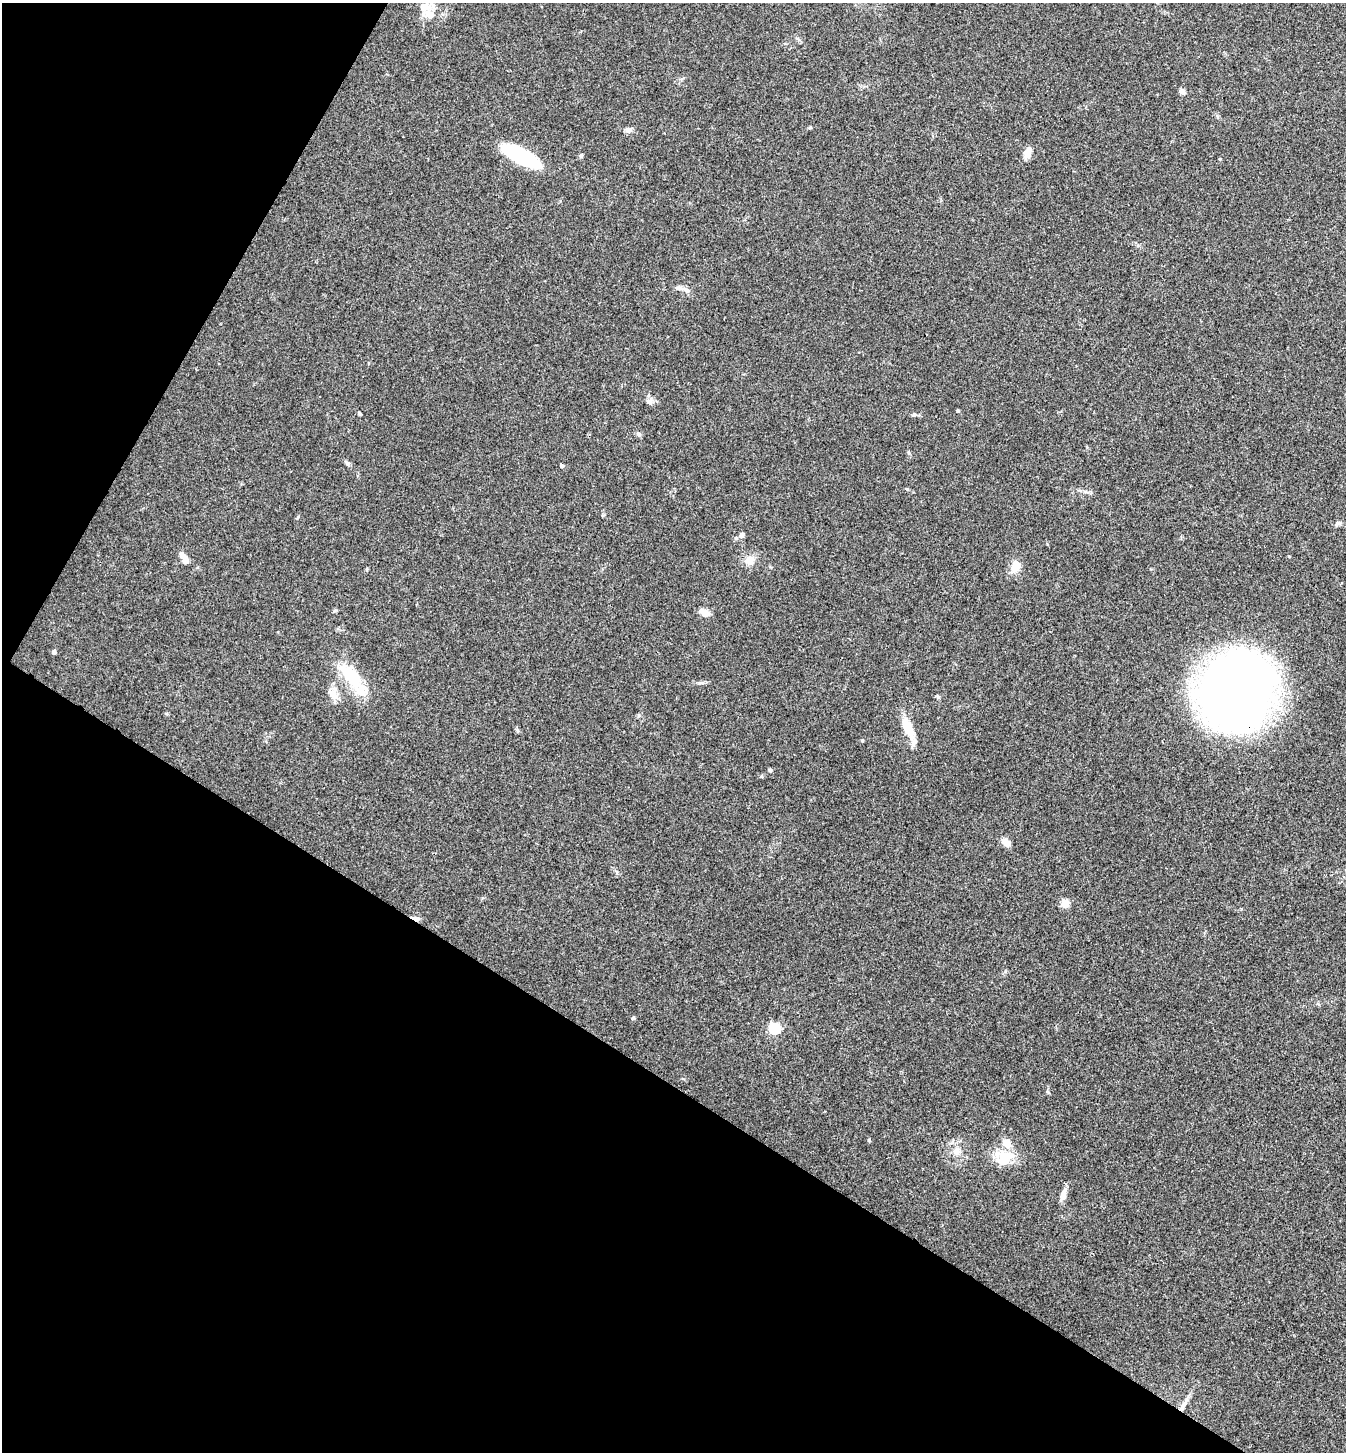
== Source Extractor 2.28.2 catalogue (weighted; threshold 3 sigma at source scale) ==
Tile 9 of 4 x 4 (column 1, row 3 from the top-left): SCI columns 148-1491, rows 1452-2901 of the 5811 x 5804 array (HDU 1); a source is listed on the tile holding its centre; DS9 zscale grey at full resolution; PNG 1348 x 1454 px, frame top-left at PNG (2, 3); no overlay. Shown black and unused: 32% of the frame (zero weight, under 3 of 4 exposures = <1% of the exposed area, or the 3 px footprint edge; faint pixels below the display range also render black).
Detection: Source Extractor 2.28.2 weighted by HDU 2 'WHT'; one run over the whole footprint, this tile lists its part. Background 0.0798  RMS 0.0056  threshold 0.0251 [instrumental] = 3 sigma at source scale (4.5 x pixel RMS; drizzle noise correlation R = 1.50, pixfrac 1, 0.05/0.05 arcsec/px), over >= 5 px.
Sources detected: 43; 1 inside a brighter object's white glare — not listed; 2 inside a brighter listed object's ellipse — not listed separately; the other 40 listed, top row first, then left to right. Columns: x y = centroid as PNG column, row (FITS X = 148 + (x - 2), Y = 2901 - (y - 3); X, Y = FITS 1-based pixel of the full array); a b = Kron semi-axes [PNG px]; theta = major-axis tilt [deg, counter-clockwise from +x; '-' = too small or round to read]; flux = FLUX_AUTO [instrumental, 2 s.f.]
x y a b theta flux
424 7 13 9 24 5.4
1182 92 9 6 -16 1.5
628 130 7 6 - 2.5
1028 152 15 8 64 3.8
581 155 5 4 - 0.95
521 156 35 11 -28 60
679 288 14 5 -9 2.4
649 401 8 8 - 2.2
958 410 4 3 - 0.65
359 413 4 4 - 0.66
639 434 7 5 -49 1.3
909 453 5 3 - 0.68
348 463 7 5 -40 1.2
562 466 5 4 - 0.73
1338 523 9 5 33 1.2
741 535 9 6 40 2
184 558 14 6 -63 4.9
749 560 11 10 - 5.3
1015 567 11 9 64 7.7
367 569 4 4 - 0.6
335 610 6 4 19 0.69
704 613 10 7 -26 4.9
54 652 4 4 - 2
351 676 42 17 -48 23
1237 691 52 45 66 620
333 695 14 9 -87 4.5
938 696 6 4 -48 0.84
908 728 28 10 -65 11
770 770 4 4 - 1.2
1006 842 12 7 -40 3.7
1065 903 9 8 - 4.6
415 918 11 4 -17 2.4
633 1018 5 4 - 0.81
775 1028 5 5 - 54
1048 1092 6 4 -45 0.64
1007 1143 11 9 -52 6
956 1151 10 8 75 3.1
1004 1155 22 11 -10 10
1063 1194 16 7 74 3.6
1181 1408 13 6 59 3.4
Overlapping masked pixels (flux is a lower limit): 3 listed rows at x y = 1237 691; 415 918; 1181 1408
Unlisted compact peaks at least as high as the median listed source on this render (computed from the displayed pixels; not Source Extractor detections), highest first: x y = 862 740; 869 1140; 699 683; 907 489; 639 715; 761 776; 914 415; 810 127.